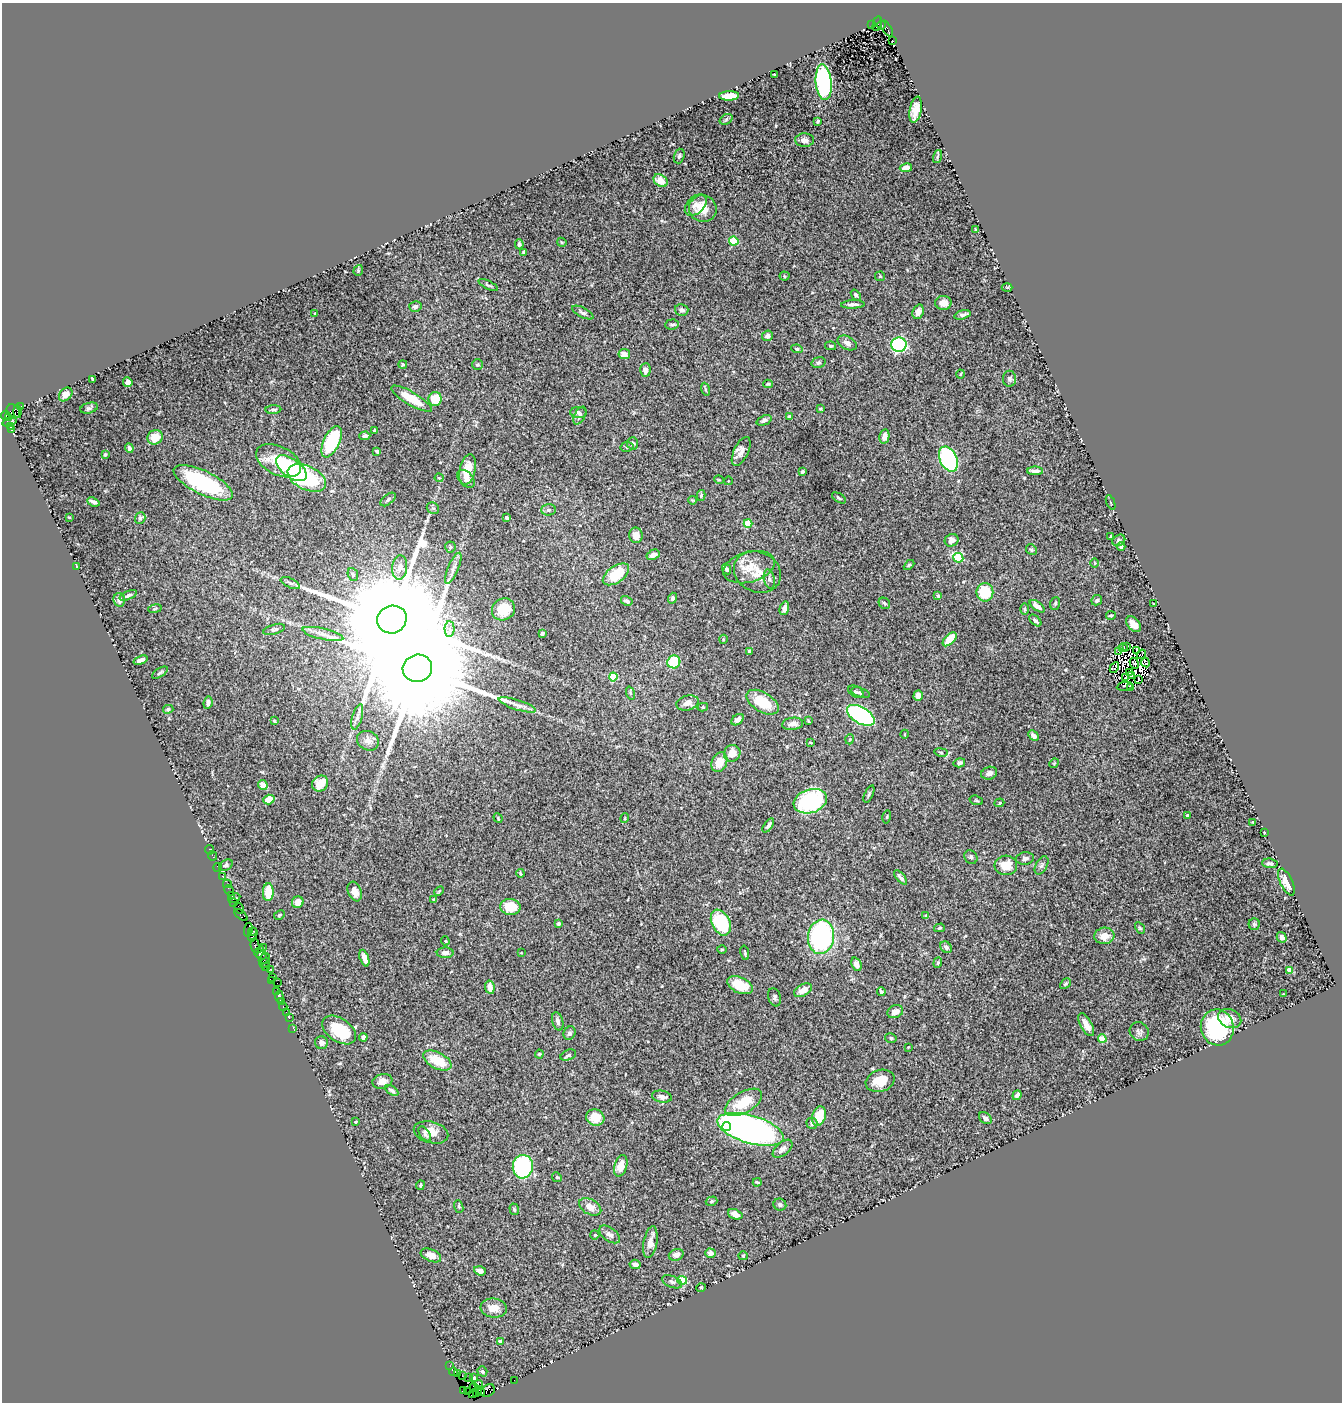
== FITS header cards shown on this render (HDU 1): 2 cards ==
NAXIS1  =                 1340
NAXIS2  =                 1400

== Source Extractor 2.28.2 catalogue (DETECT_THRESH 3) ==
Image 1340 x 1400 px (HDU 1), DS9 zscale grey, 1 PNG px = 1 image px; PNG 1344 x 1404 px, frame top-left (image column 1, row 1400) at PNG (2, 3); each listed source drawn as its Kron ellipse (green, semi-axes under 4 px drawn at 4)
Background 1.26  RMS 0.029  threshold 0.0868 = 3 sigma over >= 5 px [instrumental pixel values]
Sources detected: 365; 4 with non-positive FLUX_AUTO (blend fragments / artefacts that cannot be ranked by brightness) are neither listed nor drawn; the other 361 listed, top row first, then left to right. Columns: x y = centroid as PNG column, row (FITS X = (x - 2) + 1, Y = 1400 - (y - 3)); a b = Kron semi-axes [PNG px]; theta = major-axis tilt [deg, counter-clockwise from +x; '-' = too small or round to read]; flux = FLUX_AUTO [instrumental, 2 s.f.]
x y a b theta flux
877 24 7 3 78 590
872 25 2 2 - 25
882 25 4 3 - 820
887 29 9 4 -59 790
892 41 2 2 - 1.8
774 74 3 2 - 1.6
824 82 18 8 -85 270
729 96 10 4 3 35
916 110 13 6 78 20
726 119 7 5 32 2.6
818 121 4 3 - 3.1
805 140 9 6 -3 9.3
679 156 7 5 72 3.8
937 157 7 3 71 2.7
906 168 6 4 10 13
661 181 7 5 -37 23
696 205 13 8 44 12
703 209 14 13 - 34
976 230 3 3 - 2.8
734 241 4 4 - 64
562 242 5 4 - 2.2
519 244 5 4 - 3.9
523 252 4 3 - 2.1
358 270 6 4 71 2.7
784 276 5 4 - 2.8
880 276 5 4 - 2
488 285 10 3 -27 3.2
1007 287 5 3 - 2.2
856 295 6 4 -51 3.8
943 303 8 7 - 16
853 304 12 4 3 7.5
415 306 6 5 - 5.6
682 310 7 5 -14 6
918 312 7 5 70 9.7
583 313 12 5 -26 5.3
315 314 3 3 - 3.7
962 315 8 4 15 6.4
672 324 7 5 4 4
768 336 6 5 - 5.4
847 343 10 6 -26 9.3
899 345 8 7 - 330
831 346 5 4 - 2.8
797 349 6 4 -10 3.5
624 354 6 5 - 13
818 363 7 5 16 4
403 364 4 4 - 2.5
477 365 5 5 - 2.9
645 370 7 5 86 8.4
960 374 4 3 - 1.6
92 379 3 2 - 2
1009 379 8 6 -89 6.6
128 382 5 4 - 6.8
768 384 5 3 - 2.3
705 389 6 4 -72 2.4
66 394 8 5 47 13
412 399 23 6 -30 41
435 399 7 6 - 39
21 407 3 3 - 92
89 408 9 5 14 3.9
820 409 4 3 - 2.2
273 410 8 4 4 4
13 411 7 6 - 440
18 412 6 4 -88 200
579 412 8 5 0 6.2
6 416 5 3 - 73
580 416 9 5 62 6.6
789 417 3 3 - 3.9
8 418 3 3 - 70
764 420 8 5 24 4.6
10 422 8 3 22 54
11 427 4 3 - 58
12 430 3 3 - 220
374 430 3 2 - 1.3
365 436 5 4 - 8.1
155 437 8 7 - 34
884 437 7 5 78 10
332 442 17 8 65 150
632 443 6 5 - 5.6
627 447 6 5 - 3.3
129 448 5 4 - 5.9
377 451 4 3 - 3.9
741 451 15 7 64 13
105 454 3 2 - 1.9
948 459 13 8 -65 260
279 461 24 14 -26 57
291 468 18 9 -37 160
468 470 16 8 78 32
1035 471 8 4 0 8.5
802 472 4 3 - 3.2
307 478 20 11 -26 190
439 478 4 4 - 2
466 479 10 6 -45 10
719 480 5 3 - 1.7
728 481 4 3 - 1.4
203 483 32 12 -26 180
701 495 5 4 - 2.8
839 498 8 3 -32 2.8
388 499 9 4 39 4.5
692 500 4 3 - 2.1
93 502 6 3 -23 4.8
1111 502 8 2 -69 2.1
433 508 6 5 - 3.2
549 510 7 5 1 4.4
69 517 3 2 - 1.4
140 518 6 5 - 3.7
506 518 4 4 - 3
748 523 4 4 - 55
636 535 8 7 - 16
1111 536 4 3 - 2.7
952 540 7 6 - 8
1119 540 7 5 32 4.3
450 547 5 5 - 2.6
1121 547 4 4 - 3.8
1031 549 6 5 - 3.6
653 555 7 4 29 11
958 558 5 4 - 120
1095 563 5 3 - 1.7
909 565 6 3 44 2.3
77 566 3 2 - 1.5
400 567 12 7 85 12
749 567 26 15 16 42
453 568 16 5 66 9.5
727 569 5 4 - 4.3
757 572 24 20 -25 45
353 574 6 5 - 3.2
616 574 15 8 35 68
769 579 10 5 -77 5.4
290 583 10 4 -26 4.6
985 592 9 8 - 71
128 595 9 3 23 5.1
938 596 4 4 - 4.6
672 598 5 4 - 6
119 600 7 5 -80 9.5
1097 600 5 5 - 4.4
627 601 6 4 -31 6.2
884 603 6 5 - 3.7
1055 603 6 5 - 2.9
1154 604 3 3 - 2
1037 606 9 4 -36 12
784 608 7 4 74 10
155 609 7 3 10 2.3
503 609 12 10 35 45
1025 609 5 3 - 2.3
1111 615 5 3 - 2.6
392 619 15 13 24 96000
1035 620 7 4 -43 4.7
1133 624 9 6 -47 16
274 629 11 5 17 4.8
450 629 8 5 -89 7.3
323 634 21 5 -13 14
542 634 4 3 - 3.3
723 639 4 3 - 1.5
950 639 9 5 46 33
1127 646 3 2 - 2.9
1123 648 5 2 - 2.8
1137 650 4 2 - 2.6
749 651 4 4 - 3.7
1119 652 4 2 - 0.66
1141 654 5 2 - 2.2
141 660 7 4 21 9.5
674 662 6 6 - 62
1134 663 6 2 -63 5.3
1145 663 4 2 - 0.69
417 668 15 13 13 100000
1114 668 6 3 63 0.11
1130 672 3 2 - 3.4
160 673 9 3 32 3.3
1132 676 4 2 - 1.8
613 677 4 4 - 66
1126 677 2 2 - 3
1139 679 3 2 - 0.28
1125 686 8 2 9 1.4
1130 687 3 2 - 2.2
856 692 8 5 -29 4.9
630 693 7 4 -72 3
861 693 9 5 -19 4.6
918 695 5 4 - 7.4
762 702 18 9 -31 57
208 703 6 4 83 7
687 703 11 7 15 15
517 705 20 5 -18 11
703 707 5 4 - 3.1
168 709 5 4 - 2.6
861 715 15 8 -31 390
357 717 13 5 74 7.4
737 720 7 4 39 7.9
274 721 4 3 - 2.3
808 721 4 3 - 1.8
793 724 10 6 6 11
905 734 4 3 - 1.5
1033 736 6 4 -45 7.6
850 739 5 3 - 1.7
368 741 11 9 -28 11
810 742 3 2 - 1.4
941 752 7 3 -9 2.4
732 753 8 8 - 23
719 762 10 7 68 28
959 763 6 4 16 6.4
1054 763 5 4 - 2.1
989 773 8 6 19 9.2
320 784 8 7 - 33
263 785 5 4 - 22
869 794 9 3 66 2.9
269 800 6 4 20 26
976 800 7 4 -18 2.5
810 801 17 11 17 240
999 803 5 4 - 2.4
1188 816 4 3 - 6.3
887 817 6 3 77 1.6
498 818 5 3 - 1.9
625 818 5 3 - 1.7
1253 822 3 2 - 1.5
768 825 8 4 55 4.4
1264 833 3 2 - 1.5
209 850 5 3 - 21
212 856 5 2 - 28
971 857 7 6 - 4.7
1025 858 9 6 8 5.9
1270 863 8 4 -5 5.4
226 865 7 5 34 4.9
1006 865 11 9 5 35
1042 865 10 5 61 5.2
218 868 4 2 - 42
520 873 4 3 - 1.9
223 877 3 3 - 120
901 877 9 3 -50 5.7
1286 882 14 6 -65 23
227 884 4 2 - 29
229 890 6 3 -62 120
355 891 10 6 -69 15
439 891 5 3 - 2.1
268 892 9 5 88 40
231 895 3 3 - 62
234 898 6 3 28 180
434 899 3 3 - 3
234 902 3 2 - 66
298 902 6 5 - 15
510 907 10 8 -9 47
239 908 6 3 -64 160
241 915 8 4 -40 200
279 915 6 4 29 2.3
926 916 4 4 - 2.9
721 923 13 9 -64 130
558 924 4 3 - 3.9
1254 924 5 5 - 3.2
939 928 5 4 - 2.8
1140 928 6 4 -60 2.7
248 930 7 3 82 220
252 931 4 3 - 84
253 935 7 4 74 200
1104 936 10 8 6 21
821 937 17 13 83 320
1282 937 5 4 - 7.3
445 941 4 4 - 2
255 946 7 3 -79 310
263 947 3 2 - 51
946 947 6 5 - 6.2
722 949 5 3 - 1.9
259 952 6 3 58 170
445 953 8 5 1 9.5
521 953 4 2 - 1.3
745 953 7 4 -78 2.7
262 955 5 3 - 120
364 958 9 4 -71 14
264 959 6 3 44 190
265 963 5 3 - 160
938 963 5 4 - 2.5
856 964 7 5 -68 11
266 967 4 3 - 58
270 969 3 2 - 27
1289 970 4 4 - 35
272 977 3 2 - 27
271 981 3 3 - 54
277 983 2 2 - 23
1065 984 6 4 44 2.8
740 985 14 8 -24 44
490 987 7 4 -79 14
803 990 10 5 30 19
277 991 3 3 - 55
881 991 4 3 - 3.3
1283 994 2 2 - 1.4
279 997 6 3 -87 150
775 997 9 6 -74 4.9
282 1002 4 3 - 110
283 1007 4 3 - 100
286 1012 4 2 - 32
895 1012 8 6 25 14
289 1018 2 2 - 34
1230 1018 12 9 -25 17
558 1021 9 5 -74 6.4
1086 1025 13 5 -62 16
1217 1027 18 16 -74 170
293 1028 2 2 - 24
339 1030 19 11 -34 78
1139 1032 10 9 - 6.5
569 1033 7 5 65 6.5
363 1037 4 4 - 6
891 1038 6 4 -15 3.6
1102 1039 4 4 - 41
321 1043 6 6 - 6.3
908 1047 4 3 - 1.8
539 1054 4 4 - 1.9
568 1055 8 5 23 4.3
437 1060 15 8 -27 51
382 1081 10 7 15 11
880 1081 15 10 17 34
392 1091 7 4 -33 4.9
1017 1095 5 4 - 6.3
662 1097 10 6 -11 10
743 1102 21 10 30 58
819 1116 10 6 74 49
595 1118 9 8 - 31
985 1118 7 5 -37 4.5
356 1122 3 2 - 2.1
812 1123 5 5 - 6.2
727 1127 4 4 - 36
750 1129 34 14 -17 900
431 1132 17 10 -15 21
425 1134 8 5 -55 4.5
783 1149 12 6 40 10
621 1166 11 6 74 21
523 1167 12 10 84 190
557 1177 5 4 - 2.5
757 1182 4 2 - 2.5
420 1185 5 3 - 2.7
712 1201 6 4 18 3.2
780 1205 6 6 - 4.4
459 1206 6 4 -70 2.6
590 1207 12 7 -30 16
514 1209 6 4 -73 2.9
735 1214 7 5 -22 12
610 1234 12 6 -36 7.5
595 1235 4 4 - 3.6
650 1242 16 6 79 16
710 1253 5 4 - 9.6
431 1255 11 6 -24 15
676 1255 7 5 21 9
743 1256 4 4 - 2.3
635 1264 5 4 - 9.6
480 1271 6 4 -19 11
682 1280 4 4 - 71
672 1282 10 5 -22 5.5
701 1287 5 3 - 1.8
494 1308 13 9 -6 21
500 1341 3 3 - 8.1
450 1366 2 2 - 17
482 1371 5 4 - 3.9
453 1372 4 3 - 120
457 1374 2 2 - 56
462 1376 2 2 - 58
469 1378 2 2 - 43
474 1378 3 2 - 1.3
514 1380 2 2 - 26
479 1385 4 3 - 610
474 1387 5 3 - 130
464 1391 3 3 - 260
477 1391 6 3 65 300
488 1391 7 6 - 200
468 1392 3 3 - 130
482 1393 4 2 - 65
473 1394 4 4 - 170
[4 non-positive-flux detections neither listed nor drawn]